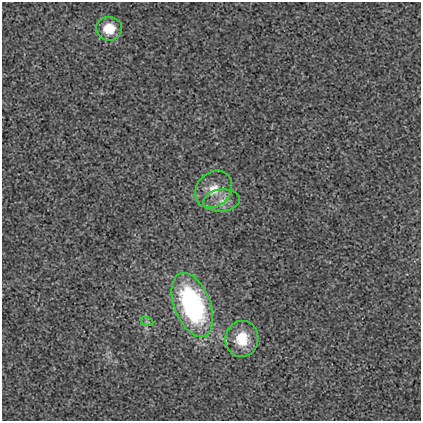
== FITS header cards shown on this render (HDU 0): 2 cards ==
NAXIS1  =                  419
NAXIS2  =                  419

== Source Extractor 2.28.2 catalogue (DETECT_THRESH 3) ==
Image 419 x 419 px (HDU 0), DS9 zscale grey, 1 PNG px = 1 image px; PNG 423 x 423 px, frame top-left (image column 1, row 419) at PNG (2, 2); each listed source drawn as its Kron ellipse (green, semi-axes under 4 px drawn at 4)
Background 0.00185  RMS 0.018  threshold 0.054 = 3 sigma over >= 5 px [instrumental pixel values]
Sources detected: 6; all 6 listed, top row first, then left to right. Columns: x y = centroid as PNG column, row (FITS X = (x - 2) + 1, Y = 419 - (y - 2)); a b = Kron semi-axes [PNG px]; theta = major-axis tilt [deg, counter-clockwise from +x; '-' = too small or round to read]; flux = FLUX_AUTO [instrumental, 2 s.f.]
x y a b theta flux
109 29 13 12 - 30
214 189 20 17 47 27
222 200 18 11 5 15
192 305 34 18 -69 240
147 322 6 4 -19 1.8
242 339 18 16 81 34